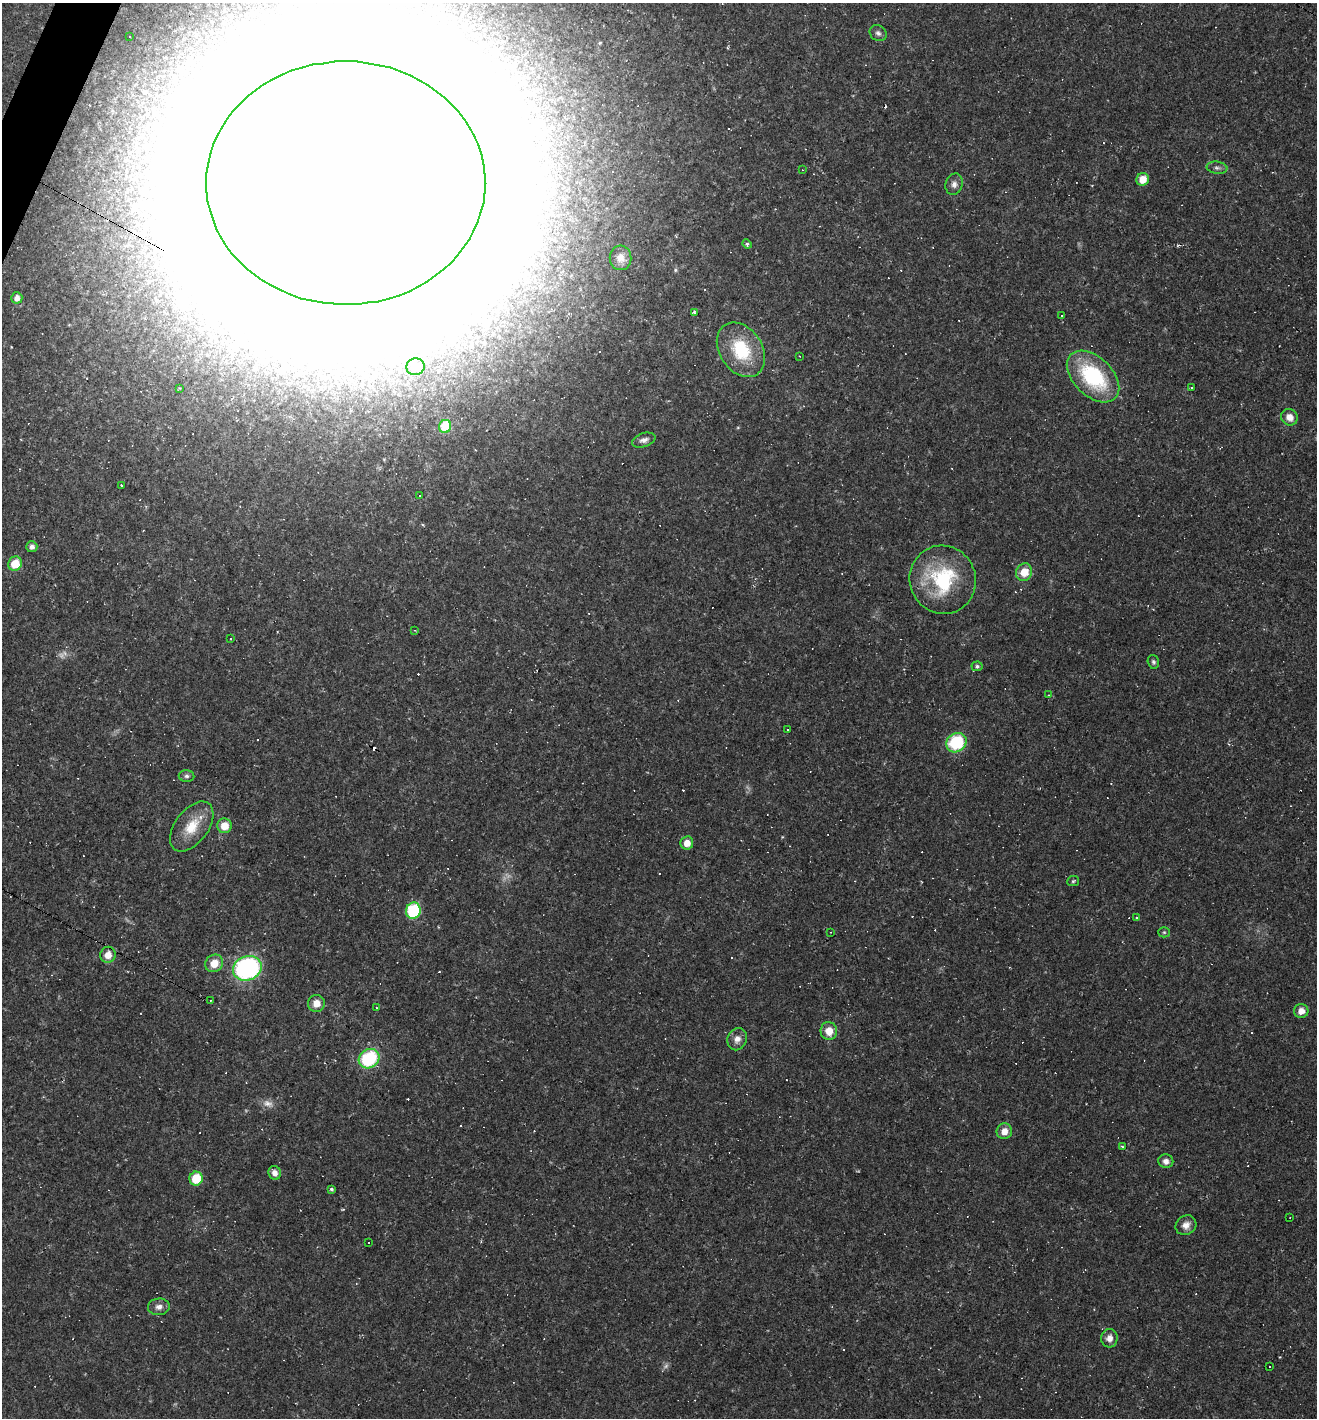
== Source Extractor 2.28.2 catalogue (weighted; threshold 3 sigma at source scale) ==
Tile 11 of 4 x 4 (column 3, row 3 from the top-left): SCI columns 2772-4086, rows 1417-2832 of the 5676 x 5665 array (HDU 1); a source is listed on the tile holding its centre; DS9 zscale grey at full resolution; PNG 1319 x 1420 px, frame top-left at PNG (2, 3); each listed source drawn as its Kron ellipse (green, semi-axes under 4 px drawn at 4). Shown black and unused: <1% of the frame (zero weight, under 2 of 3 exposures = <1% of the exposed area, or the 3 px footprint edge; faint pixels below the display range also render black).
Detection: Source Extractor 2.28.2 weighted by HDU 2 'WHT'; one run over the whole footprint, this tile lists its part. Background 0.0384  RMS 0.0067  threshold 0.03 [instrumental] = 3 sigma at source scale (4.5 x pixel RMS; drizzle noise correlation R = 1.50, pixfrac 1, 0.05/0.05 arcsec/px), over >= 5 px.
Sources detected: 129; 4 too faint to see at this stretch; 8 inside a brighter object's white glare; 52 cosmic-ray / hot-pixel residue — neither listed nor drawn; the other 65 listed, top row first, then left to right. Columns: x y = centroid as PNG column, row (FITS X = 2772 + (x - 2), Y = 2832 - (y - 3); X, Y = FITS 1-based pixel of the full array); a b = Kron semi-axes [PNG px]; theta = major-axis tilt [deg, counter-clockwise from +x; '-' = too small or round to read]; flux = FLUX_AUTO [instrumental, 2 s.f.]
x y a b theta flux
878 33 9 7 -35 2.3
130 37 3 2 - 0.93
1217 168 10 6 -7 2.2
802 170 3 2 - 0.59
1143 179 6 6 - 9.3
346 183 139 121 0 67000
954 184 11 8 74 3.6
747 244 5 4 - 1.2
621 258 12 11 - 5
17 298 5 5 - 4.3
694 313 3 3 - 1.1
1062 315 3 2 - 0.65
741 350 29 21 -56 37
799 356 3 2 - 0.39
415 367 9 8 - 6.1
1093 376 31 19 -44 62
1191 387 3 3 - 0.99
180 388 3 3 - 0.59
1289 417 9 8 - 6.1
445 426 6 6 - 22
644 440 12 7 18 3.2
122 485 3 3 - 2.7
419 496 2 2 - 0.59
32 547 5 5 - 2.8
15 564 7 6 - 15
1024 572 9 8 - 11
943 580 34 33 - 59
415 630 4 3 - 0.58
230 638 3 3 - 6.8
1153 662 7 5 -73 1.5
977 666 5 5 - 1.5
1048 695 3 2 - 0.38
787 730 2 2 - 0.62
956 743 10 9 - 42
187 776 8 6 -1 1.8
224 826 7 7 - 9.4
192 827 28 16 53 18
687 843 6 6 - 6.8
1073 881 6 5 - 1
413 911 8 7 - 48
1136 917 3 3 - 1.9
831 932 3 2 - 0.4
1164 932 5 5 - 0.9
108 955 8 7 - 6.7
214 963 9 8 - 10
247 968 14 12 21 120
210 1000 3 3 - 1.6
316 1003 8 8 - 6.6
376 1007 3 2 - 0.49
1301 1011 7 7 - 5.6
829 1031 9 8 - 9
737 1039 11 9 68 4.9
369 1059 11 9 36 51
1004 1131 8 7 - 6.5
1122 1147 3 3 - 0.68
1166 1161 7 7 - 3.4
275 1173 7 6 - 4.3
196 1179 7 6 - 20
331 1189 4 4 - 1.2
1290 1217 2 2 - 0.43
1186 1225 11 9 33 5
369 1242 3 3 - 1.3
159 1307 11 8 4 3.8
1109 1338 9 8 - 5.1
1269 1366 2 2 - 0.63
Overlapping masked pixels (flux is a lower limit): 1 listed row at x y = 346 183
Isophote crosses this tile's border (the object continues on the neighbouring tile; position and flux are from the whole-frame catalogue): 1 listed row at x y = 346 183